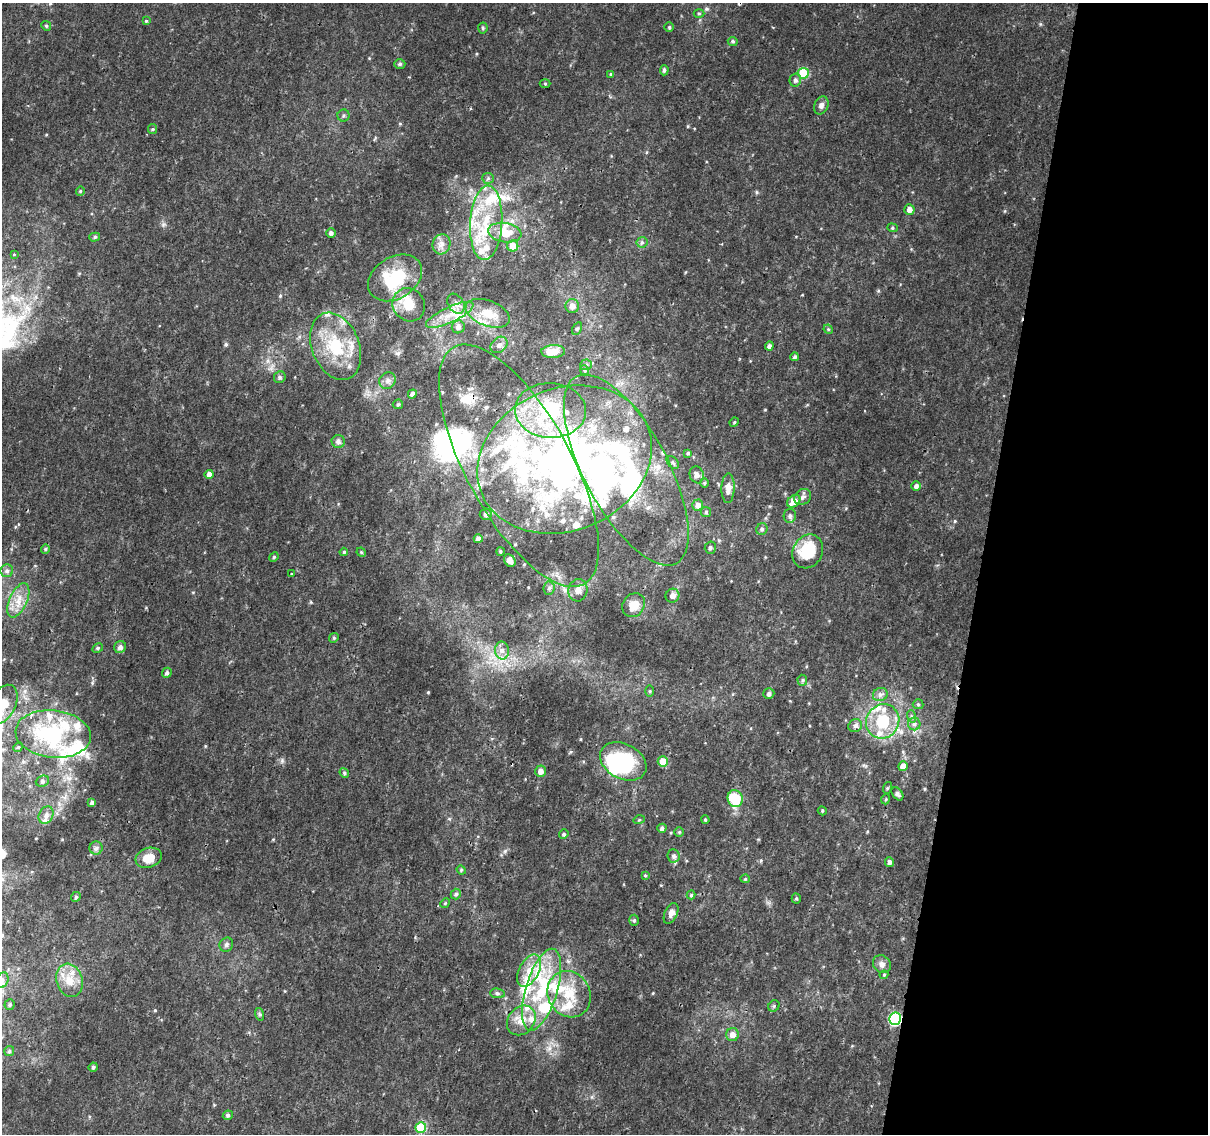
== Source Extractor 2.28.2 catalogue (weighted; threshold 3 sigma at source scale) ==
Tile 8 of 4 x 4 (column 4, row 2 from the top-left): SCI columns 3624-4829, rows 2530-3661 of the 4844 x 5117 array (HDU 1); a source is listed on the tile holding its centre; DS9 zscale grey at full resolution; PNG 1210 x 1136 px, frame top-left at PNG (2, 3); each listed source drawn as its Kron ellipse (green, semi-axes under 4 px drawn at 4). Shown black and unused: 19% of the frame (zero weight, under 2 of 3 exposures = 2% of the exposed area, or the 3 px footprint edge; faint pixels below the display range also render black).
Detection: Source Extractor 2.28.2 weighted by HDU 2 'WHT'; one run over the whole footprint, this tile lists its part. Background 0.0172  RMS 0.004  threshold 0.0179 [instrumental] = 3 sigma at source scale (4.5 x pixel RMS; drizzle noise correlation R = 1.50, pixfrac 1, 0.0396/0.0396 arcsec/px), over >= 5 px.
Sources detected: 201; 5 inside a brighter object's white glare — neither listed nor drawn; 45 inside a brighter listed object's ellipse — not listed separately; the other 151 listed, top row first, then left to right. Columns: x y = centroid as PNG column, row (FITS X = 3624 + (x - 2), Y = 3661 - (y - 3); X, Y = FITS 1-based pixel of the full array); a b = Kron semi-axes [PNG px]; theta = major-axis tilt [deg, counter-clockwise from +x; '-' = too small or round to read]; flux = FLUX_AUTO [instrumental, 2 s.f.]
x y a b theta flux
699 13 5 3 - 0.38
146 21 4 4 - 0.4
46 26 5 4 - 0.5
669 27 5 5 - 0.53
483 28 5 5 - 0.49
733 41 5 4 - 0.6
400 64 5 5 - 0.72
664 70 5 4 - 0.85
803 73 5 5 - 18
611 74 4 4 - 0.48
795 80 6 5 - 1.2
545 84 5 3 - 0.36
821 105 9 7 65 1.6
344 115 6 6 - 0.78
153 129 5 4 - 0.46
488 178 6 5 - 0.72
80 191 4 4 - 0.43
909 209 5 5 - 2.2
486 223 37 16 86 19
892 228 5 4 - 0.54
331 233 5 4 - 1
505 233 17 9 -9 8.6
95 237 5 4 - 0.65
642 242 5 5 - 0.67
441 244 10 9 - 2.2
513 246 5 5 - 6
14 254 4 3 - 0.39
395 278 29 21 32 20
456 304 11 7 -57 2.1
409 305 17 15 -52 6.8
572 306 7 6 - 2
488 313 23 12 -21 7.6
450 315 26 7 25 6.1
458 327 6 6 - 1.8
577 329 7 4 61 0.57
828 329 5 4 - 0.44
499 345 9 7 43 1.6
336 346 35 23 -68 20
769 346 4 4 - 1.2
553 352 12 6 2 5.6
795 357 4 4 - 0.69
586 365 6 5 - 0.74
584 370 5 3 - 0.46
280 377 6 5 - 0.77
387 381 9 7 46 1.6
412 394 5 4 - 1.3
398 404 5 5 - 0.5
550 410 35 27 -3 28
734 422 5 4 - 0.48
338 441 6 6 - 1.3
688 453 4 4 - 0.55
565 460 90 71 23 200
673 462 7 5 -50 0.76
519 466 135 52 -61 110
626 470 106 42 -62 81
209 474 4 4 - 2.5
697 475 8 7 - 1.6
705 483 5 3 - 0.42
916 486 4 4 - 1.3
728 488 15 6 89 2.5
803 497 9 7 38 1.4
794 501 7 5 41 4.1
698 505 5 5 - 2.2
706 512 5 5 - 0.54
486 514 6 6 - 1.2
790 516 7 6 - 1.1
762 529 6 5 - 0.89
478 539 4 4 - 2.3
710 548 6 5 - 0.72
45 549 5 4 - 0.45
500 551 4 3 - 0.46
808 551 17 14 60 14
344 552 4 4 - 0.44
361 552 5 4 - 0.43
274 557 5 4 - 0.47
510 561 7 5 -55 2.6
7 571 6 6 - 0.94
292 574 3 3 - 3.8
549 588 7 5 84 0.96
578 590 11 9 78 2.4
672 596 7 6 - 2
18 600 18 9 66 4.8
634 605 13 10 53 4.2
334 638 5 4 - 0.52
120 647 6 5 - 1.4
98 648 6 4 28 0.59
502 651 9 7 -88 2
167 673 5 4 - 0.87
802 680 5 5 - 0.62
650 691 5 3 - 0.42
769 694 5 5 - 1
880 694 7 6 - 1.2
3 704 21 13 63 9.8
918 704 5 5 - 0.55
911 716 6 4 -72 0.68
883 721 17 16 - 15
914 724 6 6 - 1.1
855 726 7 6 - 1.8
53 734 38 23 -6 33
18 747 5 4 - 0.57
623 761 24 17 -28 27
663 762 5 5 - 6.3
903 766 5 4 - 3.3
541 771 6 5 - 1.8
344 773 5 4 - 0.6
42 781 7 5 21 0.83
887 788 6 4 71 0.45
897 794 7 5 -53 0.99
735 799 8 7 - 15
886 799 5 3 - 0.36
92 803 4 3 - 1
822 811 5 4 - 0.44
46 815 9 7 62 1.8
639 820 5 3 - 0.4
705 820 4 3 - 0.46
662 828 4 4 - 0.99
679 832 5 5 - 0.45
564 834 5 4 - 0.69
96 848 6 6 - 0.93
673 856 7 6 - 1.1
149 858 13 9 18 5.1
889 862 5 4 - 1.2
461 870 5 4 - 0.51
645 875 4 4 - 0.4
745 879 4 4 - 0.46
456 894 5 5 - 0.83
691 895 4 4 - 0.49
76 897 5 4 - 0.54
796 898 5 4 - 0.51
445 903 5 4 - 0.44
671 913 11 6 66 1.8
634 920 5 5 - 0.68
226 945 7 6 - 1
882 964 9 8 - 1.6
529 970 17 10 61 5.8
884 975 4 4 - 0.43
2 980 8 6 69 1.4
69 980 17 13 -73 5.7
542 990 42 16 73 24
497 993 7 5 -6 0.79
569 994 24 21 -60 12
10 1005 5 5 - 0.66
774 1006 6 5 - 0.62
259 1014 6 4 -71 0.56
895 1019 6 6 - 45
521 1020 16 13 50 4.9
732 1035 6 6 - 2.5
9 1051 5 5 - 0.63
93 1067 4 4 - 0.66
228 1115 5 4 - 0.78
421 1128 5 5 - 14
Overlapping masked pixels (flux is a lower limit): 2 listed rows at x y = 519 466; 895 1019
Isophote crosses this tile's border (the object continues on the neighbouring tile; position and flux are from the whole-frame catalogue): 2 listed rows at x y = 3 704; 2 980
Unlisted compact peaks at least as high as the median listed source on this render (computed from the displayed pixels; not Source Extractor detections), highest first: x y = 428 692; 280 296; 155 1010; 505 851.